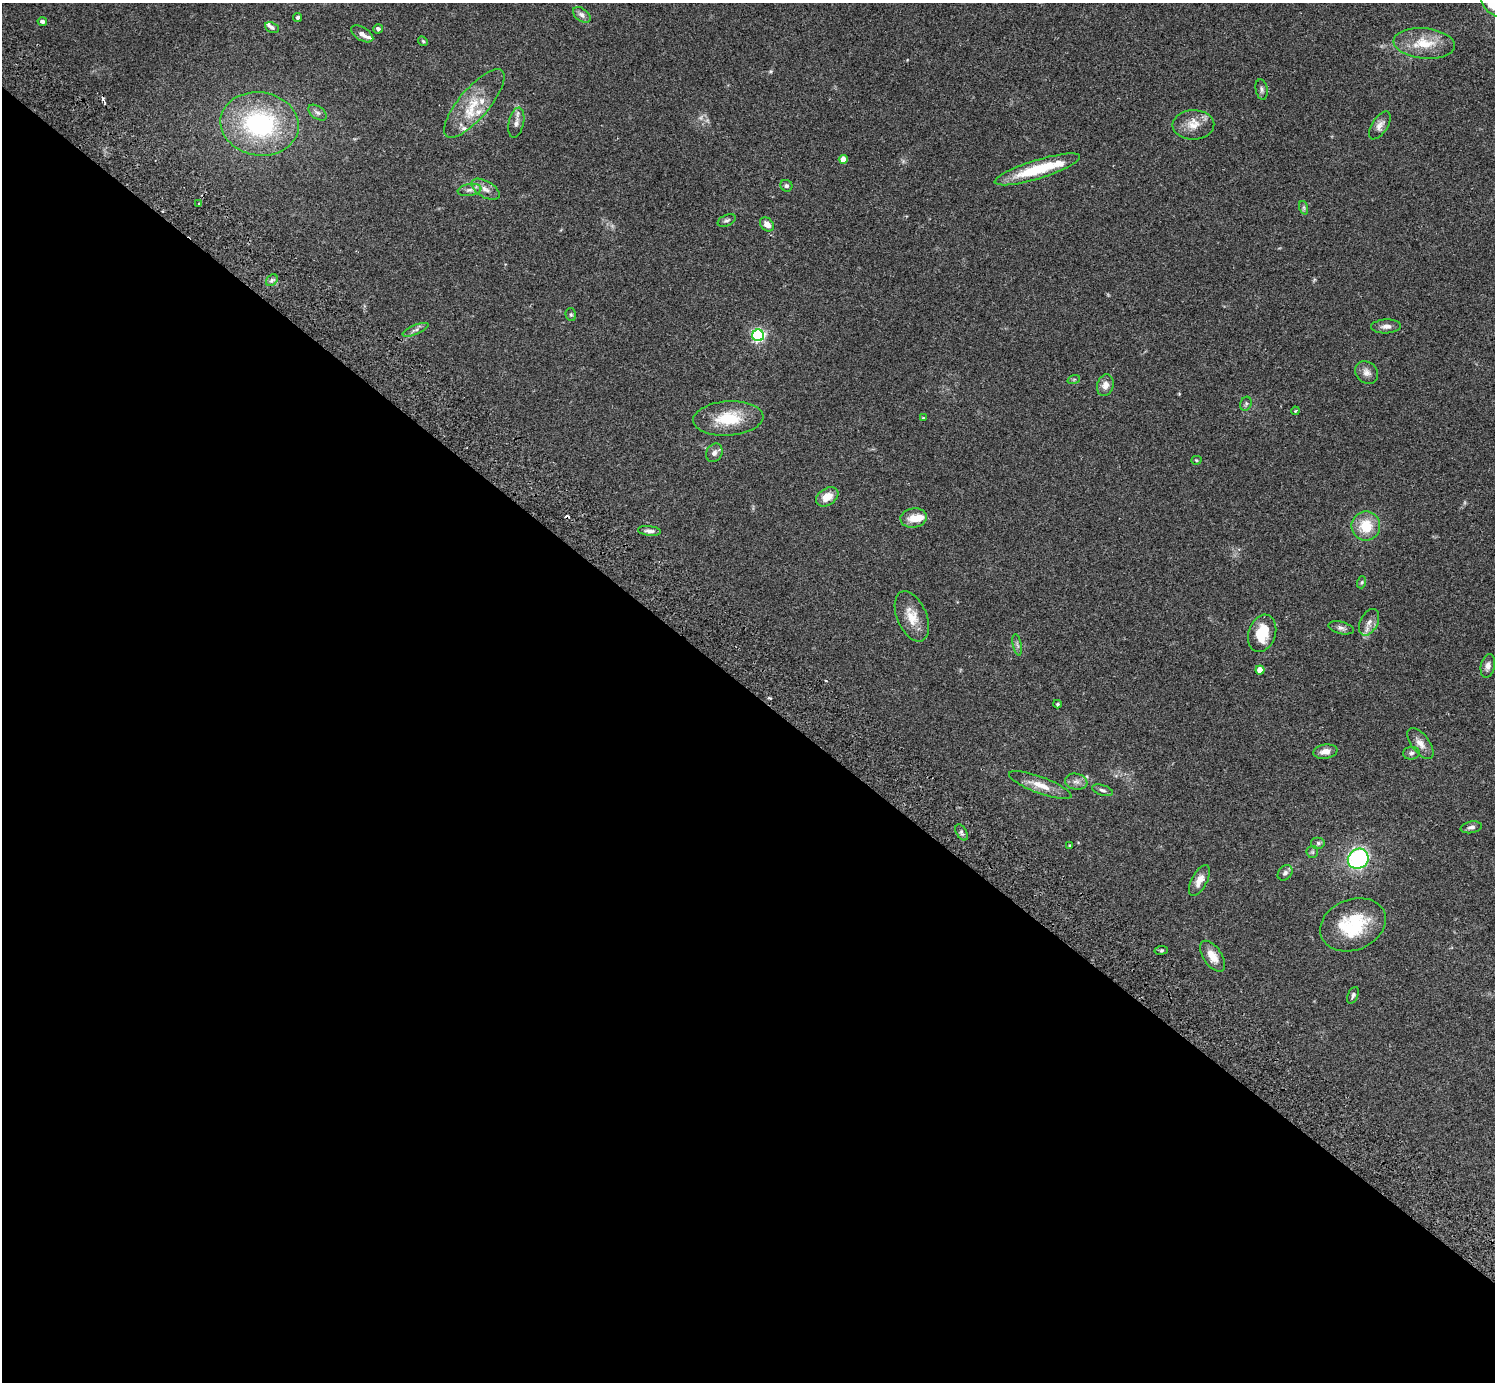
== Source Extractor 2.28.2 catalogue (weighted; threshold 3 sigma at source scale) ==
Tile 14 of 4 x 4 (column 2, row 4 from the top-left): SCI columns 1539-3031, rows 346-1725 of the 6059 x 6069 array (HDU 1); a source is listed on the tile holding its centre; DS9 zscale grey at full resolution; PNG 1497 x 1384 px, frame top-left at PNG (2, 3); each listed source drawn as its Kron ellipse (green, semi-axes under 4 px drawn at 4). Shown black and unused: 50% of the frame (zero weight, under 2 of 3 exposures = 3% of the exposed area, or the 3 px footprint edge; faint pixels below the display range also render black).
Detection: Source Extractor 2.28.2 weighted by HDU 2 'WHT'; one run over the whole footprint, this tile lists its part. Background 0.108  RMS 0.0064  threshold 0.0289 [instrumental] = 3 sigma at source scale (4.5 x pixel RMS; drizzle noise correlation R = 1.50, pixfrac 1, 0.05/0.05 arcsec/px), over >= 5 px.
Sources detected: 80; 1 too faint to see at this stretch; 2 cosmic-ray / hot-pixel residue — neither listed nor drawn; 7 inside a brighter listed object's ellipse — not listed separately; the other 70 listed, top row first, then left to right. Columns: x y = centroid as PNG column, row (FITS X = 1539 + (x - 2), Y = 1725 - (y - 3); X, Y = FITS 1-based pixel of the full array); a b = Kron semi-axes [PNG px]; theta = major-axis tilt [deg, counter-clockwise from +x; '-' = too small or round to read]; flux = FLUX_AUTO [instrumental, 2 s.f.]
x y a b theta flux
1493 4 15 8 -49 17
582 15 10 6 -37 2.6
298 17 4 4 - 0.98
42 21 4 4 - 1.9
272 28 7 5 -25 1.4
378 29 5 4 - 1.7
362 34 12 6 -31 3.3
423 41 5 4 - 0.85
1424 43 31 15 -5 17
1262 89 10 6 -79 1.8
474 103 43 15 50 20
317 113 10 6 -36 2.1
516 123 15 7 78 3.5
260 124 39 31 -9 83
1193 125 21 14 1 9
1380 125 16 8 57 3.6
843 159 4 4 - 5.8
1037 169 44 9 17 28
786 186 6 5 - 1.5
485 189 16 8 -30 4.3
469 190 12 6 9 2.4
199 204 3 2 - 0.62
1304 208 7 4 -72 1.2
727 220 9 5 25 1.5
767 224 8 6 -45 4.4
272 280 6 5 - 1.6
571 315 6 5 - 1.1
1386 326 15 7 3 3.4
415 330 14 5 22 2.2
758 335 6 6 - 120
1366 372 12 10 -42 3.9
1074 379 6 4 19 0.8
1105 385 11 8 73 4.5
1246 404 7 5 68 1.2
1295 411 4 3 - 0.67
728 418 35 17 4 22
923 418 4 4 - 0.55
714 453 9 7 57 2.7
1196 460 5 4 - 0.68
827 497 12 8 34 8.1
914 518 13 9 9 6.7
1366 526 14 14 - 17
649 531 11 5 -5 2.3
1362 582 6 4 71 0.89
912 616 26 14 -67 11
1369 622 14 8 62 4.6
1341 628 13 6 -13 2.3
1262 633 19 13 72 19
1017 645 11 3 -78 1.3
1488 666 12 7 77 3.2
1260 670 4 4 - 9.2
1058 704 4 4 - 0.69
1420 743 18 9 -53 5
1325 752 12 7 8 4.5
1411 753 8 6 7 1.7
1076 782 11 8 -11 3.2
1040 785 33 8 -20 9.1
1102 790 10 5 -18 1.7
1471 827 10 5 10 2.1
962 832 9 5 -60 1.5
1318 843 7 6 - 1.5
1070 845 4 3 - 0.51
1312 852 6 6 - 1.2
1358 859 11 9 37 76
1285 873 8 6 47 1.9
1199 880 17 7 62 5.4
1353 925 34 25 22 35
1161 950 7 3 8 0.86
1213 956 17 9 -56 7.5
1353 995 9 5 66 1.5
Isophote crosses this tile's border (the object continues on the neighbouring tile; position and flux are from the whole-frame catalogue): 1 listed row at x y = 1493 4